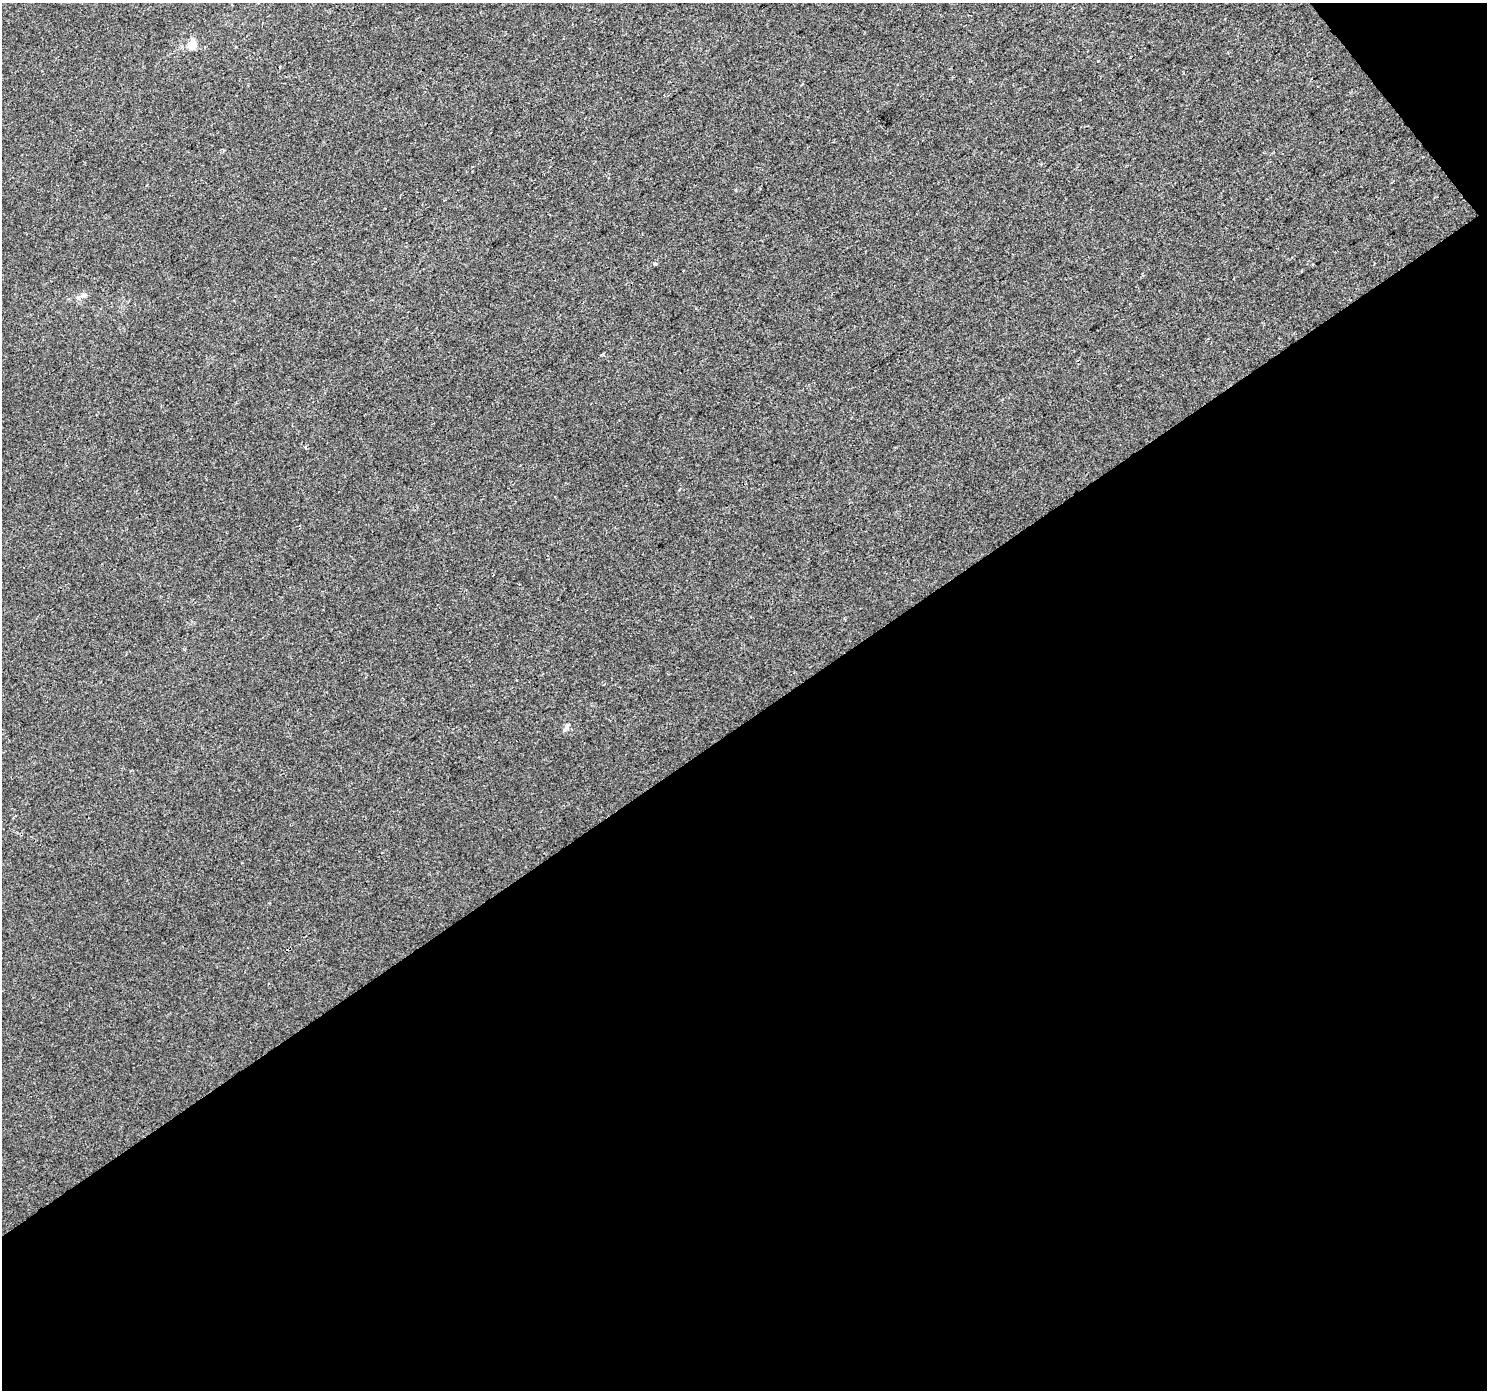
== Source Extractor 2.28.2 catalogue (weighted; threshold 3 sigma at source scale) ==
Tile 4 of 2 x 2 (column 2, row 2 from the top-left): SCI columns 1485-2969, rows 73-1460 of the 2969 x 2940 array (HDU 1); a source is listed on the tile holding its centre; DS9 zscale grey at full resolution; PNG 1489 x 1392 px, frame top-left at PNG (2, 3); no overlay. Shown black and unused: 49% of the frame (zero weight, under 2 of 3 exposures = <1% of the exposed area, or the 3 px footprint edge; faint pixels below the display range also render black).
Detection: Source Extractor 2.28.2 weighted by HDU 2 'WHT'; one run over the whole footprint, this tile lists its part. Background 7.01e-05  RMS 0.0041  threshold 0.0183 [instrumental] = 3 sigma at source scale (4.5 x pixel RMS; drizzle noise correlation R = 1.50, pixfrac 1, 0.0396/0.0396 arcsec/px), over >= 5 px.
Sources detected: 7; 1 cosmic-ray / hot-pixel residue — not listed; the other 6 listed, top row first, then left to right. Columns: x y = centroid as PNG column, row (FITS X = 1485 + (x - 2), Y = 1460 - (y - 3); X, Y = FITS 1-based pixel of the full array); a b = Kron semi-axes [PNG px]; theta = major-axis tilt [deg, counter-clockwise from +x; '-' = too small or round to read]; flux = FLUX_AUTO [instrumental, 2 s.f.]
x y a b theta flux
192 44 14 7 77 3.7
1098 61 3 2 - 1
655 264 5 4 - 0.62
84 295 6 6 - 0.97
305 447 5 3 - 0.43
567 726 9 6 67 1.2